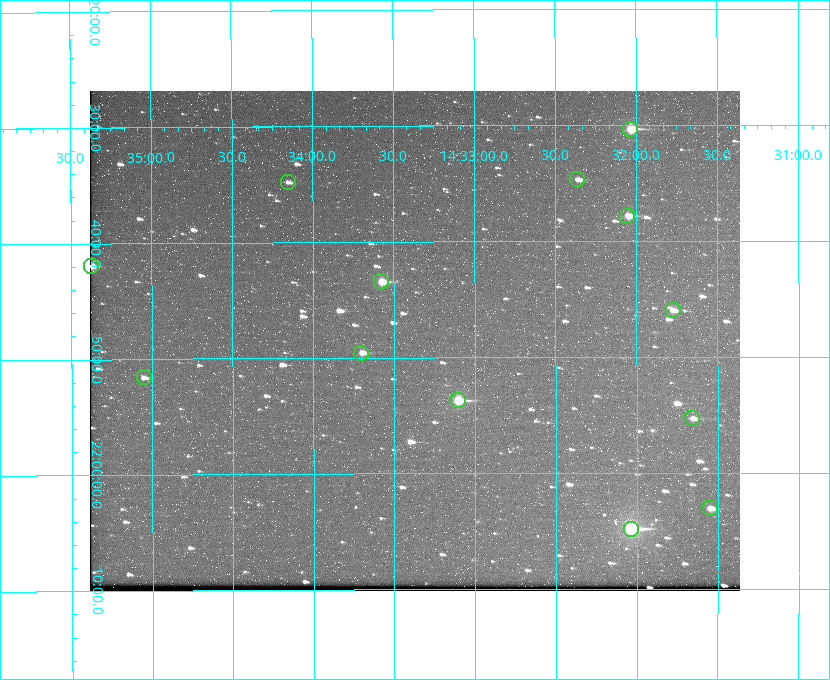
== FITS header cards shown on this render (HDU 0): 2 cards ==
NAXIS1  =                  650 / Width of table row in bytes
NAXIS2  =                  500 / Number of rows in table

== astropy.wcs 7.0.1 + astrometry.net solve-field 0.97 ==
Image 650 x 500 px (HDU 0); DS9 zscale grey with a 90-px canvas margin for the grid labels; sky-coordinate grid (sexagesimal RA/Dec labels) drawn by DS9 from the SOLVED WCS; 13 Tycho-2 reference stars matched to detected sources circled (green)
Header WCS: none
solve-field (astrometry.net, Tycho-2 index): SOLVED blind (the file carries no WCS)
Solved WCS: RA---TAN-SIP/DEC--TAN-SIP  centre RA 14:33:22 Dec +21:49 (218.34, +21.81 deg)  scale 5.17 arcsec/px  FOV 56.0' x 43.1'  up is -180 deg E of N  parity flipped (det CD > 0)
(file carries no celestial WCS; the grid is the blind solution)
Tycho-2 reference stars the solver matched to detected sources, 13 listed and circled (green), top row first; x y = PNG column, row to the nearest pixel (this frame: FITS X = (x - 90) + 1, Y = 500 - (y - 91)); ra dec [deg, ICRS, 3 dp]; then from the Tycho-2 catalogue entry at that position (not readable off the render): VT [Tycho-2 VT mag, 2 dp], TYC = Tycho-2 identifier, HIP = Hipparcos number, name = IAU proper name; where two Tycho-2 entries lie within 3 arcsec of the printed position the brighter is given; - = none
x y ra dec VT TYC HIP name
630 129 218.009 +21.506 9.86 1482-261-1 71070 -
577 179 218.091 +21.578 11.86 1482-488-1 - -
288 182 218.538 +21.580 12.32 1482-583-1 - -
627 216 218.013 +21.630 10.90 1482-192-1 - -
91 266 218.844 +21.699 10.65 1483-208-1 - -
381 281 218.394 +21.724 10.38 1482-83-1 - -
673 310 217.944 +21.766 11.64 1482-281-1 - -
361 353 218.426 +21.826 11.53 1482-602-1 - -
144 377 218.763 +21.860 11.96 1483-381-1 - -
458 400 218.276 +21.895 9.80 1482-882-1 - -
692 418 217.914 +21.922 12.06 1482-114-1 - -
710 508 217.886 +22.051 11.56 1482-538-1 - -
631 529 218.009 +22.080 8.78 1482-606-1 71072 -